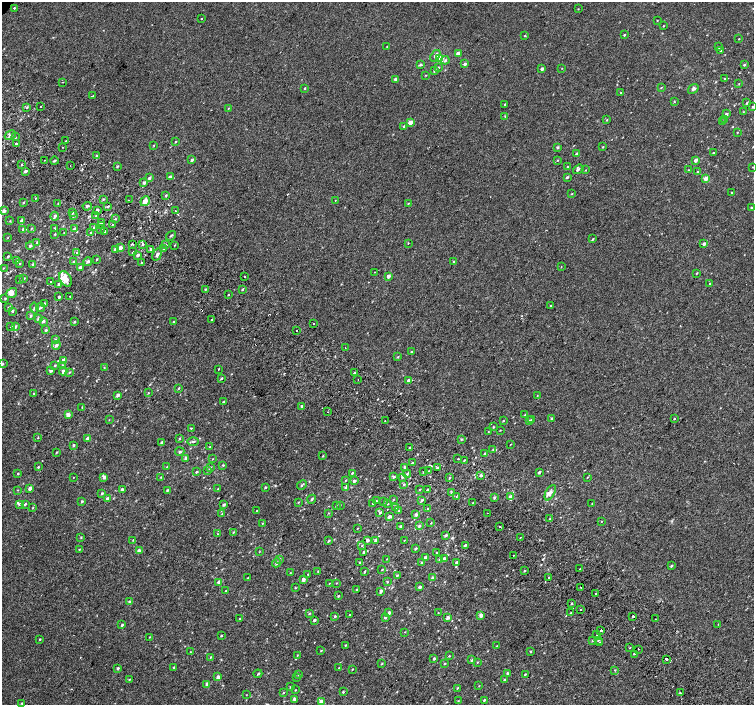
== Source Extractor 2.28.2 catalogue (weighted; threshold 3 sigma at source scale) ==
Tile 6 of 4 x 4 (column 2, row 2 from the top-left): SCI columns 1539-3041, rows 3080-4485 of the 6074 x 6092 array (HDU 1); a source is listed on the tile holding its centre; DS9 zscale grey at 2 x 2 block average (1 PNG px = mean of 2 x 2 image px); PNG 756 x 707 px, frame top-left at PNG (2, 2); each listed source drawn as its Kron ellipse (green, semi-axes under 4 px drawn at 4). Shown black and unused: <1% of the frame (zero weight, under 2 of 3 exposures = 2% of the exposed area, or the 3 px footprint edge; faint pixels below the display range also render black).
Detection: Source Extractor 2.28.2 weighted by HDU 2 'WHT'; one run over the whole footprint, this tile lists its part. Background 9.91e-05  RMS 0.0034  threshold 0.0155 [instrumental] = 3 sigma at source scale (4.5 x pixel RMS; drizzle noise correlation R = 1.50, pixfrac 1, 0.0396/0.0396 arcsec/px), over >= 5 px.
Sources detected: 474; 16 cosmic-ray / hot-pixel residue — neither listed nor drawn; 2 coinciding with a brighter row at this scale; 13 inside a brighter listed object's ellipse — not listed separately; the other 443 listed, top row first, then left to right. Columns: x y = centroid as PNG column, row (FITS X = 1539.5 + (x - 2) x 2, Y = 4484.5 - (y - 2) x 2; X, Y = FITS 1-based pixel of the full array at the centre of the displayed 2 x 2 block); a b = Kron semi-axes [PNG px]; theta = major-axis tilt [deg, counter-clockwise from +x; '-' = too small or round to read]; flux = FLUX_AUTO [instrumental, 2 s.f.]
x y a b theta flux
14 8 2 2 - 2.3
578 9 2 2 - 0.35
201 18 2 2 - 1.3
657 20 2 2 - 0.37
663 26 2 2 - 0.37
624 35 2 2 - 0.78
525 36 2 2 - 1.2
739 39 2 2 - 0.33
387 47 2 2 - 0.35
719 47 2 2 - 0.81
720 51 2 2 - 0.52
458 53 2 2 - 5.3
435 56 6 3 54 3.3
440 58 3 3 - 18
445 60 4 3 - 1.1
465 64 2 2 - 2.6
421 65 3 3 - 0.95
744 65 3 2 - 1.1
438 68 3 3 - 0.65
562 68 2 2 - 0.28
542 69 3 2 - 2.6
434 71 4 3 - 0.99
426 75 2 2 - 0.38
396 79 2 2 - 3
725 79 2 2 - 0.53
62 82 2 2 - 0.33
739 84 2 2 - 0.31
661 87 2 2 - 0.46
305 88 3 2 - 0.6
693 89 6 4 39 1.9
621 92 3 2 - 0.45
93 95 3 2 - 3.6
674 102 3 2 - 0.54
747 103 3 2 - 0.74
505 104 2 2 - 3.2
41 106 2 2 - 1.6
27 107 3 2 - 0.6
752 107 3 2 - 0.52
228 108 3 2 - 0.44
743 112 3 2 - 0.35
726 114 3 2 - 2.1
505 116 3 2 - 0.54
724 119 3 2 - 0.69
607 120 3 2 - 0.49
410 122 2 2 - 9.2
722 122 3 2 - 0.33
404 126 2 2 - 0.83
737 132 3 2 - 0.37
10 135 6 3 32 1.5
15 137 2 2 - 3.4
66 141 2 2 - 2
175 142 3 2 - 0.55
16 143 2 2 - 3.5
154 145 2 2 - 0.42
62 147 2 2 - 1.2
557 147 3 2 - 1.2
603 147 3 2 - 0.51
713 152 3 2 - 0.41
576 154 3 2 - 1.3
97 155 2 2 - 6
44 160 2 2 - 0.33
192 160 3 3 - 1.2
558 160 2 2 - 0.39
696 160 3 3 - 2.4
54 161 4 2 - 0.7
21 165 3 2 - 0.53
70 165 2 2 - 0.27
117 166 3 2 - 0.77
568 166 3 2 - 0.59
753 167 2 2 - 0.3
578 169 6 3 35 1.5
586 170 2 2 - 0.31
689 170 2 2 - 0.3
25 171 3 2 - 1.6
697 172 2 2 - 0.55
170 177 3 2 - 2.5
567 177 3 2 - 1.1
149 178 3 3 - 1.4
706 178 3 3 - 5
144 183 2 2 - 1.9
732 192 2 2 - 0.94
572 194 2 2 - 0.5
166 195 3 2 - 0.63
36 198 3 2 - 0.49
103 199 3 2 - 0.65
129 200 2 2 - 0.89
335 200 2 2 - 0.75
145 201 5 4 - 4.4
23 202 3 2 - 0.72
58 203 3 2 - 0.35
408 203 3 2 - 0.45
87 206 5 2 - 1
108 206 3 2 - 0.92
751 208 3 2 - 0.77
97 210 3 2 - 2.7
175 210 2 2 - 0.81
4 211 3 3 - 2.8
72 212 3 2 - 0.85
55 216 4 3 - 1.9
74 216 4 3 - 1.2
96 216 3 2 - 0.79
115 219 3 2 - 0.71
10 221 3 2 - 0.42
21 221 3 3 - 2.3
101 223 2 2 - 1
113 224 2 2 - 0.39
102 226 2 2 - 1.1
94 227 3 3 - 0.98
31 228 3 2 - 0.55
55 228 3 2 - 0.51
23 229 3 3 - 1
74 229 3 2 - 2.1
101 229 2 2 - 2
105 231 3 2 - 0.92
64 233 3 2 - 0.51
91 233 3 2 - 1
55 234 3 2 - 0.5
171 236 5 2 - 0.77
7 238 3 2 - 0.33
593 239 3 2 - 0.77
37 242 3 2 - 0.52
408 243 2 2 - 0.37
132 244 2 2 - 1.7
143 244 2 2 - 1.7
166 244 2 2 - 2.4
704 244 3 2 - 2
174 245 2 2 - 0.44
30 246 4 3 - 1.2
120 248 3 2 - 4.3
115 249 3 3 - 1.2
150 249 2 2 - 4.4
163 249 2 2 - 1.9
133 252 3 2 - 0.43
77 253 2 2 - 1.5
137 255 3 2 - 1.4
157 255 6 3 57 2
8 256 3 2 - 0.81
97 259 3 2 - 0.4
17 260 3 2 - 1.7
74 261 3 2 - 0.35
88 261 4 3 - 1.7
453 261 3 2 - 0.48
141 262 2 2 - 2.1
20 263 3 2 - 0.4
33 264 3 3 - 1
561 267 2 2 - 0.3
4 268 3 2 - 0.47
80 268 2 2 - 3
375 272 2 2 - 0.28
697 273 3 2 - 0.5
244 276 2 2 - 4.9
388 276 2 2 - 3.2
23 279 4 3 - 1.1
66 279 8 5 -60 7.1
19 280 3 2 - 0.35
51 282 2 2 - 1
59 284 4 3 - 1.5
710 284 2 2 - 0.95
205 289 3 3 - 0.91
242 289 4 2 - 0.83
12 293 6 4 38 2.9
228 295 2 2 - 0.41
70 296 2 2 - 2
59 297 2 2 - 1.9
5 299 3 2 - 0.63
44 304 3 2 - 0.84
550 306 2 2 - 0.46
8 307 3 3 - 0.55
40 307 4 3 - 1.3
34 308 5 3 - 1.6
12 311 3 3 - 0.77
31 316 4 3 - 1
38 318 4 3 - 1.1
212 319 2 2 - 2.8
43 321 3 3 - 1.7
174 321 3 2 - 0.55
74 322 3 2 - 0.9
314 323 2 2 - 3.3
11 326 2 2 - 0.63
15 327 4 3 - 0.98
46 330 3 2 - 1.1
297 330 2 2 - 2.4
56 340 3 2 - 0.65
56 345 4 3 - 1.9
345 347 2 2 - 0.85
412 351 2 2 - 2.9
398 357 3 2 - 0.48
63 360 3 3 - 4.8
2 364 3 2 - 0.65
55 365 3 2 - 0.58
62 365 4 3 - 0.92
104 368 2 2 - 0.42
218 369 2 2 - 0.36
51 371 4 3 - 1.4
63 371 4 4 - 2.1
69 372 3 2 - 0.71
355 373 3 2 - 0.68
221 378 3 2 - 0.85
358 379 2 2 - 0.39
409 380 2 2 - 3.8
178 388 3 2 - 0.72
148 393 2 2 - 0.44
34 394 3 2 - 0.79
118 395 2 2 - 3
537 396 2 2 - 0.33
223 402 3 2 - 0.69
301 406 3 2 - 1
82 407 3 2 - 0.45
327 412 2 2 - 0.3
68 415 2 2 - 5.3
525 415 3 2 - 0.61
552 418 3 2 - 0.9
532 419 3 2 - 0.61
674 419 2 2 - 0.94
109 420 2 2 - 0.31
385 421 2 2 - 2.2
503 421 3 2 - 0.5
529 421 2 2 - 1.8
493 427 3 2 - 0.56
191 428 3 2 - 0.45
500 430 2 2 - 0.34
488 432 3 2 - 0.4
38 438 3 2 - 0.4
88 439 3 2 - 5.7
179 439 3 2 - 0.59
461 439 3 2 - 0.85
193 441 6 3 1 1.2
162 442 3 2 - 0.96
73 445 3 2 - 1.1
510 445 2 2 - 0.3
210 447 2 2 - 0.65
410 447 3 2 - 0.81
493 449 2 2 - 0.44
180 452 4 4 - 1.1
56 453 3 2 - 0.48
485 454 3 3 - 1.1
323 456 2 2 - 0.5
186 458 3 2 - 3.3
212 459 2 2 - 0.37
458 459 2 2 - 3
464 460 3 2 - 0.54
412 463 2 2 - 1.6
223 465 3 2 - 0.57
38 467 2 2 - 0.7
167 467 4 3 - 0.83
211 467 3 2 - 0.34
405 468 3 2 - 2
437 468 3 2 - 0.97
207 471 3 2 - 0.54
428 471 2 2 - 0.38
196 472 4 2 - 0.66
423 472 2 2 - 0.54
539 472 3 2 - 1.4
352 473 3 2 - 0.7
18 474 3 2 - 0.66
407 474 4 3 - 1
481 475 2 2 - 2.1
74 477 2 2 - 0.27
104 477 4 3 - 2.5
161 477 3 2 - 0.41
393 477 4 3 - 0.91
402 477 3 3 - 1.1
587 477 2 2 - 0.46
449 478 2 2 - 0.61
345 481 2 2 - 0.44
354 481 3 3 - 1.9
404 484 3 3 - 0.9
302 485 5 2 - 1.2
265 487 3 2 - 0.87
30 488 3 2 - 3.1
345 488 4 3 - 1.2
218 489 3 2 - 0.4
420 489 3 2 - 0.41
18 490 3 2 - 0.39
122 490 3 3 - 1.9
167 490 2 2 - 0.91
427 490 3 2 - 0.84
102 493 3 2 - 1
451 493 3 2 - 0.47
550 493 8 4 62 3
456 496 2 2 - 0.77
494 497 4 3 - 1.1
510 497 4 3 - 2.6
108 499 4 3 - 2.5
312 499 4 3 - 1.1
393 500 3 2 - 0.41
422 500 3 2 - 1.3
82 501 3 2 - 0.96
376 501 2 2 - 0.61
384 501 3 2 - 0.34
298 502 3 2 - 0.46
473 502 2 2 - 0.36
373 503 3 2 - 0.62
592 503 2 2 - 0.33
19 504 4 3 - 1
25 504 3 2 - 0.89
388 504 2 2 - 0.38
224 505 3 2 - 1.4
336 505 2 2 - 0.37
340 505 2 2 - 0.26
33 508 3 2 - 0.44
396 508 2 2 - 2.3
428 509 3 2 - 0.63
256 511 3 2 - 0.32
399 511 3 3 - 0.91
328 513 3 2 - 0.36
380 513 4 3 - 0.86
487 513 2 2 - 0.58
222 514 3 2 - 0.42
416 515 2 2 - 2.2
390 517 2 2 - 2.7
550 519 2 2 - 1.8
602 521 2 2 - 0.34
262 523 3 2 - 0.46
431 523 2 2 - 0.44
400 526 2 2 - 0.8
419 526 4 3 - 1.2
500 526 2 2 - 0.38
357 529 3 2 - 0.29
233 532 3 2 - 0.58
217 534 2 2 - 0.4
445 535 3 2 - 1.4
81 537 3 2 - 0.53
520 537 2 2 - 0.91
133 540 2 2 - 0.44
368 540 3 3 - 2.4
375 540 2 2 - 1.9
404 540 2 2 - 0.28
329 541 3 2 - 0.77
465 545 3 2 - 1.3
362 546 3 2 - 0.51
415 549 3 2 - 1.2
79 550 3 2 - 0.49
139 551 2 2 - 4.9
259 552 2 2 - 0.35
437 552 2 2 - 0.4
364 553 2 2 - 2.5
513 555 2 2 - 1.5
425 557 4 3 - 1.5
444 558 3 2 - 1.9
280 559 3 2 - 0.66
387 559 2 2 - 1.8
440 559 3 3 - 0.96
360 562 3 2 - 1.3
456 562 3 3 - 1.2
276 563 4 4 - 1.3
422 563 3 3 - 0.89
671 566 3 2 - 0.88
580 569 2 2 - 0.63
382 570 2 2 - 0.41
318 571 2 2 - 0.31
364 571 3 2 - 0.7
524 571 3 2 - 0.76
290 573 2 2 - 0.31
308 574 2 2 - 0.33
397 575 3 2 - 0.57
248 578 2 2 - 0.43
432 578 3 3 - 1.3
549 578 2 2 - 1.3
303 580 2 2 - 3.3
219 582 4 3 - 2.4
387 582 3 2 - 0.51
329 583 2 2 - 0.28
336 583 3 2 - 0.37
420 587 2 2 - 2.5
581 587 2 2 - 1
295 588 3 2 - 0.56
357 590 3 2 - 1.1
226 591 2 2 - 0.51
381 591 3 2 - 2.2
596 593 2 2 - 2.7
338 596 3 2 - 0.7
130 602 3 3 - 1.5
572 603 3 2 - 0.7
581 610 2 2 - 0.8
389 613 2 2 - 2.8
438 613 3 2 - 0.36
571 613 3 3 - 0.84
309 614 3 2 - 0.62
350 615 2 2 - 1.1
481 615 2 2 - 4.2
335 616 3 2 - 0.88
633 616 2 2 - 81
385 617 3 3 - 1.2
240 618 3 2 - 0.7
447 618 2 2 - 3.2
655 619 2 2 - 0.31
314 620 2 2 - 2.4
718 624 3 2 - 0.3
122 625 3 2 - 0.93
601 630 2 2 - 1.3
405 632 2 2 - 0.31
597 635 3 2 - 0.62
221 636 2 2 - 0.73
149 637 3 2 - 0.35
40 639 2 2 - 0.55
598 640 4 2 - 0.77
592 641 3 2 - 0.5
600 643 3 2 - 0.65
345 645 2 2 - 0.53
497 646 2 2 - 0.42
630 648 2 2 - 1.1
638 649 2 2 - 1.5
321 650 3 2 - 0.53
531 651 3 2 - 0.57
190 652 2 2 - 0.36
634 654 2 2 - 8.8
297 655 3 2 - 0.52
449 656 3 2 - 0.52
210 657 3 2 - 0.59
434 659 2 2 - 1.6
666 659 2 2 - 1.8
472 660 3 2 - 1.2
477 662 3 2 - 0.43
382 663 3 2 - 0.62
445 664 3 3 - 0.6
339 667 3 2 - 0.32
118 668 3 2 - 1.1
174 668 2 2 - 1.5
352 669 2 2 - 0.42
615 670 3 2 - 0.46
507 673 4 3 - 0.97
258 674 4 2 - 0.89
525 674 3 2 - 0.61
299 675 2 2 - 0.33
218 677 2 2 - 2.9
296 677 2 2 - 0.44
129 679 2 2 - 0.36
504 680 3 3 - 1
207 684 2 2 - 4
479 686 2 2 - 0.34
290 687 3 2 - 0.6
457 688 3 2 - 0.56
295 690 2 2 - 0.42
343 692 2 2 - 0.71
283 693 3 2 - 0.68
680 693 3 2 - 0.91
246 695 2 2 - 0.28
294 699 3 2 - 1.8
484 700 3 2 - 0.82
321 701 3 3 - 2.4
458 701 3 2 - 0.52
21 703 2 2 - 0.54
Overlapping masked pixels (flux is a lower limit): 1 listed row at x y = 633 616
Isophote crosses this tile's border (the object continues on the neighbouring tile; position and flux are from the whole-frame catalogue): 2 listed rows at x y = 753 167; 2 364
Diffuse or blended objects may show on this block-average render without a row.